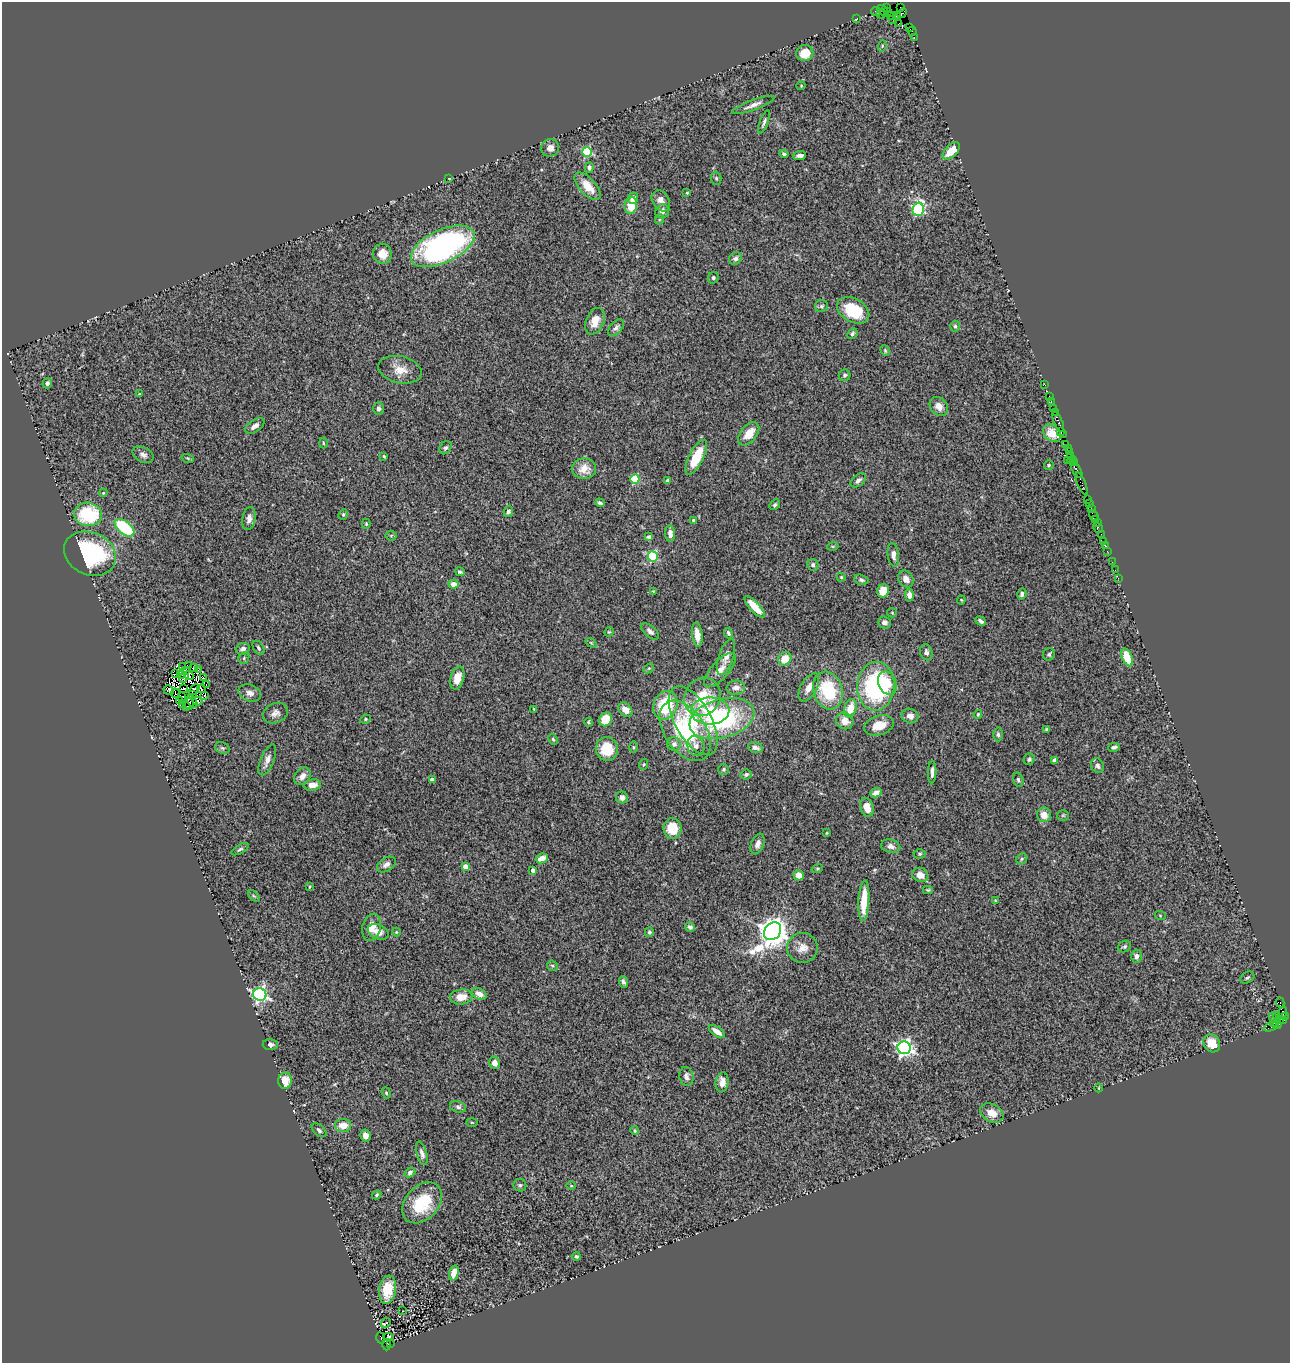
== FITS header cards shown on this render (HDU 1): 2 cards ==
NAXIS1  =                 1288
NAXIS2  =                 1361

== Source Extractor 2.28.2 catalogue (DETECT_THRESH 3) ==
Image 1288 x 1361 px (HDU 1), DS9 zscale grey, 1 PNG px = 1 image px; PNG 1292 x 1365 px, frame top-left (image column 1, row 1361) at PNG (2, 2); each listed source drawn as its Kron ellipse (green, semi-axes under 4 px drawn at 4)
Background 1.88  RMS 0.11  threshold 0.33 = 3 sigma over >= 5 px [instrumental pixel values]
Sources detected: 308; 10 with non-positive FLUX_AUTO (blend fragments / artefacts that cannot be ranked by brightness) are neither listed nor drawn; the other 298 listed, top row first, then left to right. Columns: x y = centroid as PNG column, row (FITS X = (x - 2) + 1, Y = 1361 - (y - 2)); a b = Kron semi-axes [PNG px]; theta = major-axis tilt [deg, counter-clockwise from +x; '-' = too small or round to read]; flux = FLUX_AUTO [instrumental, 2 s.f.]
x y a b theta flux
901 7 3 2 - 54
886 8 2 2 - 20
883 11 7 3 -46 100
876 12 5 3 - 130
888 12 2 2 - 9.7
902 13 5 3 - 180
881 14 5 3 - 26
891 15 2 2 - 29
897 16 4 3 - 160
857 19 3 2 - 39
893 19 3 2 - 52
899 24 4 2 - 25
909 27 3 2 - 120
912 31 5 3 - 190
914 37 3 2 - 26
882 46 6 3 73 8
805 53 8 8 - 130
801 86 4 4 - 7.5
753 105 22 5 20 49
764 122 12 4 70 20
550 148 9 9 - 52
951 151 11 6 45 140
587 152 5 5 - 510
784 154 4 3 - 15
800 155 6 3 6 28
589 167 5 4 - 20
449 178 3 2 - 4.6
716 178 6 5 - 12
588 186 17 8 -48 120
687 193 3 3 - 7.4
633 198 6 5 - 40
661 201 11 8 -59 54
631 205 8 6 80 170
918 209 7 5 76 940
662 211 8 6 51 35
660 219 5 3 - 7.6
443 246 34 16 25 1900
382 254 10 9 - 86
735 258 7 6 - 21
713 278 6 5 - 13
821 306 6 6 - 15
853 310 17 12 -29 310
595 321 14 9 66 94
955 326 5 4 - 12
616 328 10 5 50 24
852 334 6 4 48 16
885 350 6 4 -65 9.4
400 370 22 13 -13 96
845 375 6 5 - 15
47 383 5 4 - 22
1045 385 3 2 - 24
139 394 4 3 - 9
1049 396 2 2 - 40
1051 402 3 2 - 62
939 406 10 8 -50 56
378 408 6 5 - 18
1053 408 2 2 - 95
1055 412 3 2 - 130
1058 422 11 3 -67 460
255 426 11 5 33 35
1060 431 3 2 - 140
1052 433 10 7 -43 68
749 434 14 8 51 120
1063 434 3 2 - 30
323 443 5 3 - 7.4
1066 445 2 2 - 66
446 448 7 5 54 17
1068 448 2 2 - 42
1070 452 3 3 - 160
143 455 11 7 -28 32
1070 455 3 3 - 170
384 456 4 3 - 7.5
696 457 19 7 64 250
188 458 6 4 -20 9.3
1067 460 2 2 - 44
1072 460 4 3 - 190
1074 463 3 2 - 150
1049 465 5 4 - 11
584 469 12 10 0 96
1077 470 9 3 -60 580
635 479 5 4 - 440
668 480 4 3 - 25
858 480 9 5 40 25
1082 483 12 3 -67 440
103 493 4 3 - 6.6
1087 500 3 2 - 150
600 503 5 3 - 13
1089 503 3 2 - 150
775 505 6 4 45 13
1091 508 2 2 - 51
508 511 6 4 66 19
88 514 14 12 -8 480
343 514 5 4 - 11
1094 516 6 3 -57 340
249 519 11 6 80 40
1095 519 3 3 - 190
693 520 3 3 - 9.4
1097 523 3 2 - 120
366 524 5 4 - 10
124 528 11 6 -37 510
1098 528 6 3 -60 100
670 533 8 5 -86 41
1101 534 2 2 - 33
391 536 5 5 - 10
649 537 4 4 - 22
1104 541 3 3 - 320
833 546 5 3 - 7.8
1105 546 3 2 - 68
1107 551 2 2 - 81
90 554 27 21 -24 920
893 555 12 5 -82 41
653 557 5 5 - 600
1112 562 2 2 - 12
813 565 6 5 - 23
1115 570 2 2 - 15
460 572 5 4 - 14
841 577 4 4 - 7.6
1118 578 3 2 - 26
906 579 9 7 -56 46
861 580 7 5 -16 19
454 584 5 4 - 51
653 591 4 4 - 6.2
883 591 7 6 - 130
1022 594 5 4 - 24
909 595 6 4 -86 40
961 600 4 4 - 7.4
755 607 14 5 -47 140
892 613 5 4 - 8.7
981 621 5 3 - 19
884 622 6 6 - 27
650 631 11 5 -40 27
609 632 5 4 - 7.9
728 633 5 3 - 13
697 635 12 5 -83 65
591 643 6 3 -37 7
258 648 8 5 -60 17
243 649 7 6 - 27
926 652 8 6 -76 25
1049 654 6 6 - 14
726 657 19 7 71 63
1127 657 9 5 -67 180
244 658 6 5 - 12
785 659 7 6 - 110
189 666 3 2 - 11
183 667 4 2 - 13
194 668 4 2 - 8.5
649 668 6 4 42 11
186 670 3 2 - 7.8
198 670 2 2 - 1
720 670 21 9 48 81
176 674 4 2 - 7.3
181 674 4 2 - 11
189 675 5 4 - 9.4
203 677 3 2 - 7
184 678 5 3 - 5.4
457 678 12 6 75 72
887 683 12 9 -67 110
206 684 2 2 - 6.4
876 686 24 18 86 1000
809 687 16 8 60 71
183 688 3 2 - 13
736 688 9 7 5 42
194 689 6 2 43 2
201 689 4 2 - 5.4
168 690 5 4 - 27
828 691 19 14 -72 430
175 693 5 2 - 3.4
250 693 11 8 -22 43
192 695 3 2 - 2.8
204 696 4 2 - 14
182 697 3 2 - 9.7
702 697 20 17 55 300
180 701 3 2 - 12
192 701 7 3 -60 33
198 701 5 4 - 19
183 704 4 2 - 1.8
189 704 6 2 -76 34
665 705 14 12 67 370
187 706 3 2 - 5.5
850 708 9 6 72 110
534 709 3 2 - 7.4
625 710 8 6 -44 66
710 711 19 13 2 230
275 713 13 9 24 42
978 714 4 3 - 9.8
910 716 8 7 - 49
722 718 33 19 15 940
365 719 5 4 - 10
606 719 7 6 - 140
693 721 38 18 -61 360
845 721 9 8 - 74
588 722 4 4 - 9.4
879 725 15 9 18 120
1047 729 3 3 - 13
685 731 34 20 -56 620
998 734 7 4 -88 16
553 739 6 4 -63 10
674 744 7 7 - 31
696 746 10 8 -72 40
633 747 6 4 -90 8.4
755 747 7 5 -15 30
1114 747 6 3 15 18
222 748 7 5 -20 15
607 749 12 11 - 210
1029 759 6 5 - 15
267 760 16 6 67 49
1055 760 4 4 - 31
644 764 6 4 71 9.1
1098 766 7 6 - 21
724 769 5 5 - 13
932 772 11 3 88 25
746 775 6 5 - 17
302 776 10 7 47 40
432 779 4 3 - 39
1018 780 7 5 -74 15
312 785 8 5 9 52
876 793 6 4 26 40
622 797 6 6 - 36
867 807 9 6 -71 87
1044 815 7 7 - 77
1063 815 6 5 - 10
672 828 10 9 - 210
827 833 4 3 - 7.6
757 844 11 6 69 38
891 846 10 6 -13 35
240 849 9 4 30 14
920 854 6 4 2 12
542 858 6 4 26 79
1022 859 6 5 - 12
386 864 10 6 35 33
465 866 4 4 - 63
817 869 6 4 18 9.4
533 870 4 3 - 33
799 875 5 5 - 76
920 875 8 7 - 46
309 887 4 3 - 6.6
928 890 5 4 - 9.5
254 896 7 4 -44 11
864 901 20 5 87 190
995 901 4 3 - 7
1160 915 5 3 - 6.4
371 927 14 9 76 77
690 927 5 4 - 24
772 931 9 8 - 11000
378 932 11 7 -23 75
396 932 4 4 - 7.8
649 932 5 4 - 17
1124 946 7 5 26 17
802 948 15 15 - 80
1136 956 6 5 - 31
552 966 6 5 - 11
1247 978 7 5 31 15
623 982 6 4 -68 17
260 994 6 6 - 2000
479 994 8 5 -29 51
461 997 11 7 7 94
1280 1003 5 3 - 940
1283 1013 6 2 73 41
1273 1016 2 2 - 63
1277 1016 2 2 - 25
1286 1017 3 3 - 90
1279 1020 4 3 - 180
1283 1020 4 3 - 110
1273 1023 4 3 - 130
1277 1025 4 3 - 210
1271 1026 8 3 23 220
717 1032 9 4 -35 68
1212 1043 9 8 - 140
270 1044 7 5 -1 28
904 1048 6 6 - 2700
495 1063 6 5 - 55
686 1076 9 7 -75 29
285 1081 8 6 88 98
722 1082 10 6 83 53
1099 1088 4 3 - 5.5
386 1093 6 4 -68 11
458 1107 8 5 -15 18
992 1113 12 8 -28 93
472 1122 6 4 -2 6.7
343 1126 8 6 1 92
319 1130 9 5 -42 21
635 1131 4 3 - 9.3
365 1135 6 5 - 37
422 1153 12 5 -74 31
410 1173 6 4 37 20
520 1185 6 6 - 14
571 1185 5 3 - 7.1
377 1195 5 4 - 8.7
422 1203 23 16 48 310
576 1256 4 3 - 14
454 1273 8 4 75 71
388 1290 14 8 80 190
403 1311 2 2 - 5.7
386 1323 5 3 - 27
388 1337 5 4 - 11
381 1338 5 2 - 340
390 1343 3 3 - 280
387 1344 6 3 -88 210
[10 non-positive-flux detections neither listed nor drawn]